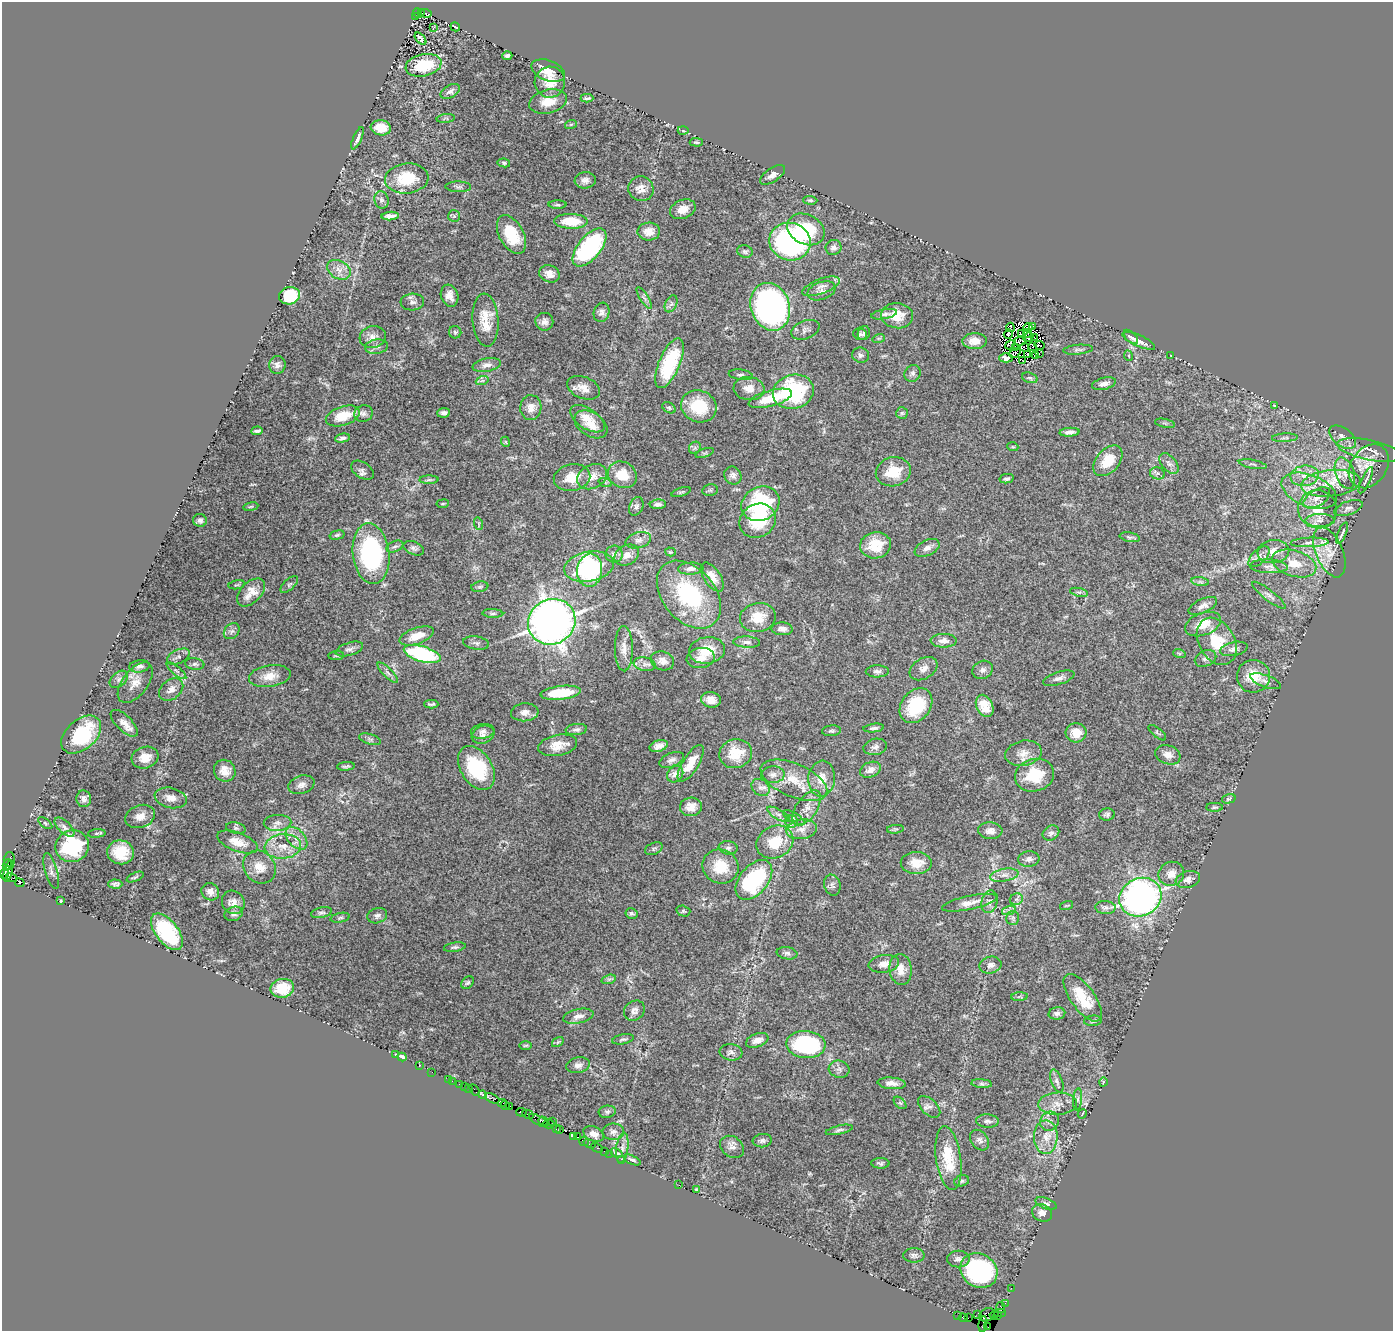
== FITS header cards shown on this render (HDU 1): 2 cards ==
NAXIS1  =                 1391
NAXIS2  =                 1329

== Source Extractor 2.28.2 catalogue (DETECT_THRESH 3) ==
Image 1391 x 1329 px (HDU 1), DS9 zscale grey, 1 PNG px = 1 image px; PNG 1395 x 1333 px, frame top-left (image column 1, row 1329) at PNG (2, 2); each listed source drawn as its Kron ellipse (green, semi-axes under 4 px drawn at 4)
Background 1.29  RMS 0.044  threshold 0.132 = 3 sigma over >= 5 px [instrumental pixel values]
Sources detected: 424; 3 with non-positive FLUX_AUTO (blend fragments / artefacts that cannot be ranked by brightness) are neither listed nor drawn; the other 421 listed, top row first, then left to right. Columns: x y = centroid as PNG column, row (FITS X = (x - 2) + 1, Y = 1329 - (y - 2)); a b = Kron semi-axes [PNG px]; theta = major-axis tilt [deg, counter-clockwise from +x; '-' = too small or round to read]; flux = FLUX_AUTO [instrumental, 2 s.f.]
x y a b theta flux
421 12 4 2 - 160
418 13 5 3 - 120
426 13 6 3 -17 310
415 16 2 2 - 150
455 27 5 2 - 2.8
433 28 3 2 - 1.6
420 39 7 4 -48 13
507 56 5 4 - 6.7
424 65 18 11 12 120
548 70 17 10 -21 44
550 82 15 15 - 57
450 91 10 6 30 11
587 98 6 3 0 5.1
548 102 19 11 13 51
446 118 9 4 6 4.5
571 124 6 4 19 3.9
381 128 10 7 -8 51
683 131 5 3 - 2.8
357 138 12 3 66 12
696 142 6 4 -1 4.5
504 163 6 4 -11 4.8
773 175 14 6 34 18
407 179 22 15 6 100
585 180 10 8 6 15
458 187 12 5 -1 10
641 189 13 12 - 29
381 200 9 7 -74 9.4
810 200 7 4 -2 4.9
557 205 9 3 0 4.9
683 209 13 9 22 31
390 216 8 4 4 16
454 216 6 6 - 4.9
571 221 17 7 -1 77
806 229 20 14 -27 170
649 231 11 9 3 29
511 235 21 12 -61 100
790 242 21 18 -17 640
589 247 23 11 51 430
833 247 8 7 - 12
745 251 8 6 -14 7.5
339 270 12 9 -30 23
549 274 10 8 -21 26
821 286 20 7 20 21
822 291 14 8 19 18
289 296 10 8 12 140
449 296 11 8 -72 21
644 298 12 3 -58 8.2
412 302 12 8 4 12
671 304 9 5 65 9.8
770 307 24 19 -71 1000
602 312 10 7 72 13
884 314 13 4 10 9.4
897 316 16 12 -4 56
486 320 26 13 -86 70
544 322 9 9 - 15
1033 326 3 2 - 1.8
1010 327 4 2 - 1.8
1028 327 4 2 - 5.2
805 330 15 9 21 15
455 332 6 6 - 6
864 333 7 6 - 6.7
1027 333 4 2 - 3.9
860 334 7 5 -16 6.2
1008 334 5 3 - 4.3
1021 334 3 2 - 3.3
373 337 13 10 16 23
1028 337 5 4 - 10
1034 337 2 2 - 0.51
1131 337 9 5 -44 9.1
879 338 6 4 18 3.8
975 341 12 8 -2 35
1020 341 5 4 - 11
1139 341 17 5 -24 27
1010 345 5 3 - 4.4
1040 345 5 2 - 5
1032 346 3 2 - 3.9
376 347 11 7 9 13
1016 347 2 2 - 0.17
1024 347 4 2 - 0.75
1078 350 15 5 6 8.4
1015 353 6 2 38 0.68
1039 354 3 2 - 12
861 355 8 7 - 9.5
1028 355 4 3 - 4.4
1035 355 2 2 - 4.5
1171 355 2 2 - 2.2
1129 356 5 3 - 2.8
1006 358 7 4 1 3.4
1022 360 3 2 - 1.2
669 363 27 10 67 190
277 365 9 8 - 13
487 365 14 6 11 15
912 373 9 7 53 10
741 375 12 5 -8 8.6
1030 378 8 5 -18 5.3
482 381 6 4 18 5.1
1104 384 12 6 14 18
583 388 17 11 -22 30
749 389 15 11 -4 28
793 392 21 17 15 340
770 398 22 8 15 71
1274 405 4 3 - 4.5
699 406 18 15 -22 110
531 408 12 10 88 28
669 408 7 5 -30 5.1
444 413 6 5 - 9.1
902 413 6 6 - 5.3
364 414 9 8 - 12
343 416 18 9 18 74
587 419 19 10 -33 47
1165 423 10 3 -11 4.9
591 424 18 11 -33 45
257 431 6 3 5 6.4
1070 432 10 4 4 14
1342 437 15 9 -37 22
342 438 7 4 12 8.1
1285 438 13 4 3 7.4
506 442 5 3 - 2.7
1013 447 5 3 - 2.8
695 448 6 5 - 5.5
1369 450 33 10 -11 45
705 453 9 4 18 5.1
1108 461 18 11 49 70
1169 464 12 7 -49 13
1253 464 14 3 -11 7
1369 466 24 18 55 56
362 470 12 8 -34 11
893 472 17 14 14 78
1158 473 7 6 - 7.5
1345 473 16 9 -72 33
622 475 15 13 -29 62
733 475 9 8 - 13
1305 476 14 10 8 35
592 477 16 11 28 33
572 478 18 13 11 57
1007 479 7 4 11 7
429 480 9 4 0 5.3
1366 480 14 3 65 6.7
605 482 7 4 -19 4.4
1331 483 30 13 6 78
710 490 8 6 11 6
1309 491 29 16 -21 78
681 492 10 3 19 5.2
1317 498 15 8 33 22
443 504 6 3 8 3
658 504 8 5 3 8.7
760 504 20 16 28 310
636 506 10 7 65 9.5
251 507 8 3 9 3.8
1348 508 15 6 20 13
1318 509 19 19 - 63
200 520 7 6 - 9
1320 520 14 6 1 18
758 521 19 16 31 130
479 524 6 4 -72 4
1342 533 11 3 66 9.1
337 535 7 4 15 5.1
1130 537 10 4 -11 7.1
638 540 13 8 16 13
1310 542 19 5 2 18
875 545 15 13 10 75
395 547 9 5 22 7.2
414 548 11 6 -23 9.7
927 548 13 7 25 15
670 552 5 4 - 3.7
1273 552 16 11 6 32
1329 552 26 13 -67 48
371 554 30 18 -83 380
614 554 8 8 - 13
627 555 13 9 27 23
1259 557 13 7 44 14
1294 563 23 13 -17 62
589 566 25 15 11 310
1269 566 19 7 -3 18
691 569 13 6 3 15
590 570 16 12 83 240
712 577 16 8 -56 29
1200 582 9 4 -9 7.1
289 584 11 5 42 6.7
237 585 8 2 10 3.2
480 587 8 5 10 6.2
251 592 17 10 45 36
1079 592 9 4 -12 5.7
689 595 39 26 -50 300
1269 595 21 5 -38 15
1203 606 15 7 25 18
493 613 10 3 -2 6.3
758 617 18 14 11 63
552 622 24 22 30 2500
1203 624 19 11 20 50
782 629 10 6 -2 14
232 631 9 6 47 9.4
417 636 18 8 19 47
944 641 13 7 1 16
1217 641 25 18 -60 99
747 642 13 5 -3 14
476 643 13 6 -9 11
349 649 14 6 18 13
624 649 23 9 -89 29
1234 649 14 7 13 17
707 650 18 13 7 70
1179 653 6 4 -19 4
422 654 19 7 -17 320
336 656 8 3 5 3.5
178 657 12 7 26 11
701 658 14 10 9 27
1206 658 11 8 24 12
662 661 12 9 -19 20
195 664 9 6 -6 8.4
645 664 11 6 -10 14
139 666 10 6 8 11
923 669 15 10 32 19
982 670 10 8 28 12
176 671 12 4 -40 7.3
877 671 11 6 1 10
388 673 13 4 -45 11
270 676 21 10 8 41
1253 676 16 16 - 81
1059 678 16 6 18 15
119 679 10 7 40 11
1266 681 16 6 -20 12
135 683 23 12 52 37
171 689 13 9 38 23
561 693 20 7 6 120
711 700 10 8 -11 28
431 704 7 3 0 5.4
916 706 19 14 52 130
985 706 12 8 -65 49
525 712 14 9 5 24
124 723 17 7 -44 25
874 728 10 4 7 8.1
576 730 11 5 6 9
483 731 12 7 10 15
831 731 9 5 6 8
1076 733 10 9 - 44
1157 733 11 4 -40 6.2
81 735 23 15 42 210
483 735 11 8 21 17
370 739 11 5 -17 8
558 745 19 10 11 52
659 746 9 5 17 18
875 747 12 8 12 13
1023 753 18 12 12 34
736 754 16 14 14 83
1168 755 13 9 -19 21
145 758 13 10 16 40
671 760 13 7 23 12
691 763 21 8 58 52
346 766 9 3 5 5.7
476 768 24 15 -58 190
870 770 11 7 24 21
225 771 11 10 - 33
675 774 9 7 43 20
773 775 12 8 1 16
1035 775 20 16 15 110
822 779 18 13 85 41
794 780 35 16 -23 92
301 785 13 9 18 18
760 787 10 7 -41 14
171 798 16 10 -13 28
84 799 8 7 - 15
1229 799 7 4 17 6
691 807 11 9 2 33
1214 807 8 4 0 4.9
807 808 20 10 56 31
778 814 13 5 -29 13
1107 814 8 6 2 7.4
140 816 15 11 20 30
794 818 12 5 -30 9.8
792 821 6 6 - 9.7
45 823 8 4 -36 4.9
277 823 14 8 2 18
64 827 12 6 -43 13
236 828 10 5 -11 7.2
801 829 15 9 8 31
895 829 8 3 5 4.7
990 831 12 8 -2 20
97 833 9 3 5 4.4
1051 833 9 7 34 9.9
296 838 13 8 -47 26
238 842 21 9 -20 47
775 842 19 15 28 89
72 846 17 15 23 230
283 846 18 12 6 51
728 848 9 6 -8 9.3
654 849 9 6 26 6.8
120 852 13 12 - 72
9 859 7 5 87 270
1029 859 10 7 6 15
916 863 15 11 0 48
7 865 5 4 - 540
720 866 18 17 - 82
260 867 17 15 -48 46
8 871 11 3 76 170
51 871 19 6 -74 14
5 873 6 3 83 160
1171 874 13 12 - 30
1004 875 14 6 11 18
135 877 9 4 24 5.6
12 878 5 4 - 77
1188 879 12 8 15 16
754 880 23 14 50 300
20 883 5 3 - 670
115 884 7 4 -3 8.1
832 885 11 8 -73 11
210 892 9 8 - 18
1140 897 22 18 27 1300
1016 899 6 6 - 7.7
61 901 4 3 - 2.6
233 902 12 11 - 23
990 902 11 8 73 13
969 903 28 7 12 29
1067 905 7 3 18 2.5
1105 907 10 6 -3 9.4
1009 910 7 4 18 6.9
683 911 7 5 -15 5.1
321 913 11 5 13 7.9
631 913 6 5 - 6.9
234 914 9 7 21 9.6
377 916 10 7 17 11
340 918 10 4 11 6.5
1013 918 7 6 - 7.9
167 932 21 11 -52 250
455 947 11 4 9 6.7
787 953 10 6 -9 10
884 964 15 8 9 26
990 965 11 8 13 16
901 969 15 11 -84 37
609 979 7 4 18 6.1
468 983 7 5 43 5.8
282 988 12 9 13 66
1019 997 8 4 3 5.3
1083 998 28 12 -54 110
634 1011 11 9 36 15
1057 1013 8 6 5 9.5
578 1016 15 7 12 19
1093 1021 9 5 5 7.6
623 1039 11 5 11 7.3
757 1040 11 6 21 26
558 1042 6 4 34 4.1
806 1044 19 13 -4 330
525 1045 6 3 1 3.6
731 1052 11 8 -7 14
396 1054 4 3 - 2.9
402 1057 4 3 - 12
419 1065 2 2 - 1.9
578 1065 12 8 10 14
839 1069 10 8 -13 13
432 1072 2 2 - 25
449 1079 2 2 - 15
452 1081 2 2 - 8.2
1057 1081 12 5 -70 11
1103 1082 4 3 - 2.5
892 1083 14 6 -5 18
459 1084 2 2 - 39
982 1084 10 4 -5 7.1
464 1086 2 2 - 27
468 1088 4 3 - 160
475 1090 6 2 -57 80
483 1095 4 3 - 280
492 1098 8 4 -25 470
1078 1099 11 4 85 7.9
502 1103 4 2 - 150
900 1103 7 4 -44 5.5
1058 1104 19 11 2 33
505 1105 4 3 - 180
509 1106 4 3 - 170
929 1107 13 7 -43 13
521 1112 5 3 - 140
607 1112 8 6 9 7
528 1114 6 3 -28 360
1082 1114 5 2 - 2.9
539 1121 11 3 -29 500
543 1121 5 3 - 310
552 1121 2 2 - 55
987 1121 11 6 -2 12
1049 1121 10 9 - 17
549 1124 6 3 1 210
556 1128 4 2 - 100
560 1130 3 3 - 120
839 1130 14 4 13 8.3
613 1132 11 8 1 14
594 1134 11 7 -25 19
573 1136 3 2 - 51
577 1137 3 3 - 76
1046 1137 17 12 89 42
980 1140 11 8 -51 15
584 1141 5 3 - 75
762 1141 9 6 7 9.5
589 1144 6 3 -21 220
732 1147 13 10 -37 17
597 1148 6 3 -29 220
622 1148 15 6 82 17
604 1151 2 2 - 38
617 1153 6 3 -24 8.3
610 1154 2 2 - 29
948 1158 32 12 -82 110
621 1159 2 2 - 34
632 1160 9 4 -24 9.6
880 1163 9 5 -1 6.6
961 1181 7 5 17 6
679 1185 2 2 - 27
696 1189 3 2 - 2.4
1046 1204 11 5 -21 8.9
1042 1213 10 8 -25 21
914 1255 11 7 0 10
958 1259 11 8 -1 14
979 1271 19 16 -32 410
1011 1288 2 2 - 31
1005 1303 2 2 - 38
1001 1308 5 3 - 98
1000 1313 6 3 -3 77
978 1314 4 2 - 85
958 1315 3 2 - 23
987 1315 8 6 35 270
994 1315 4 2 - 58
998 1316 3 2 - 35
963 1318 4 3 - 210
968 1318 2 2 - 61
983 1324 8 3 81 120
988 1327 2 2 - 19
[3 non-positive-flux detections neither listed nor drawn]